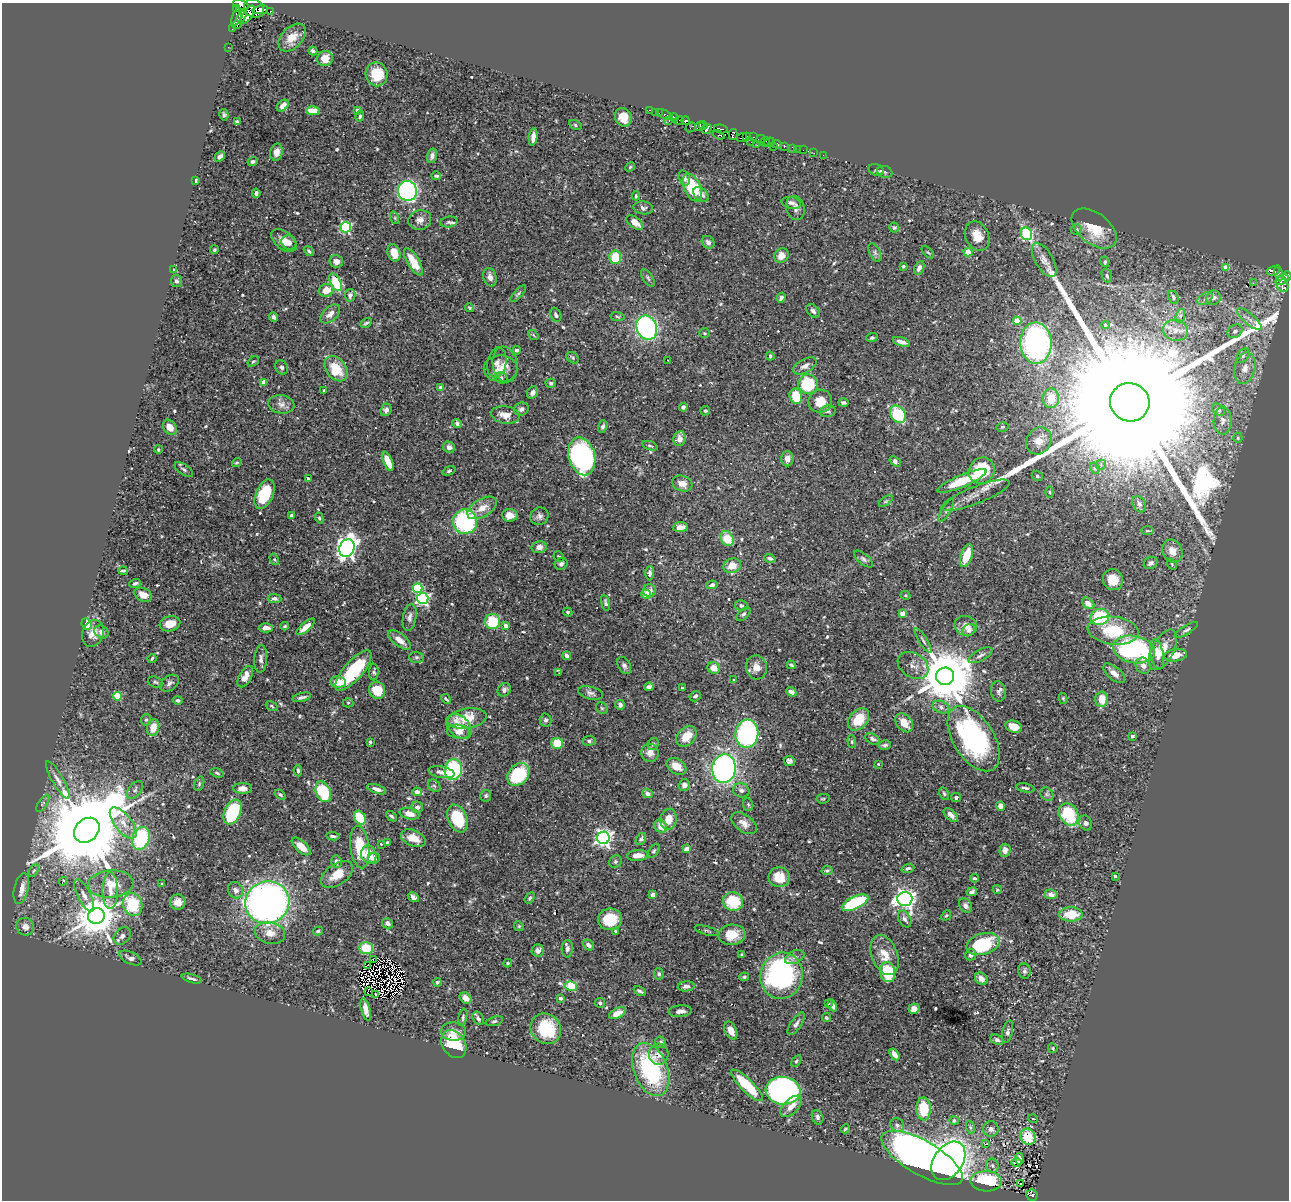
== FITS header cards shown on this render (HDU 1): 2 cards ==
NAXIS1  =                 1287
NAXIS2  =                 1198

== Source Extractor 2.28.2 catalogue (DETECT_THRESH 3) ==
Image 1287 x 1198 px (HDU 1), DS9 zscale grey, 1 PNG px = 1 image px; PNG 1291 x 1202 px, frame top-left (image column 1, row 1198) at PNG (2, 3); each listed source drawn as its Kron ellipse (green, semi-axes under 4 px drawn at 4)
Background 0.226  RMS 0.012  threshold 0.0355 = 3 sigma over >= 5 px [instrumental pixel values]
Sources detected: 604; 7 with non-positive FLUX_AUTO (blend fragments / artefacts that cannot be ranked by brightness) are neither listed nor drawn; of the other 597, the 500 brightest by FLUX_AUTO listed and drawn (97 fainter detections omitted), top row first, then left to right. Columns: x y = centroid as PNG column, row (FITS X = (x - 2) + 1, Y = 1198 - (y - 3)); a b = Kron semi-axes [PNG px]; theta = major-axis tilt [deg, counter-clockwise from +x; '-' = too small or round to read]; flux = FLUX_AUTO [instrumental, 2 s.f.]
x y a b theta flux
241 5 8 4 -17 61
254 8 11 8 -35 1400
237 9 3 2 - 35
260 10 8 4 11 660
270 11 3 3 - 32
248 15 10 5 57 600
241 16 6 4 58 350
236 17 10 4 69 96
237 25 5 3 - 32
232 29 3 2 - 2.7
292 38 16 10 46 9.4
228 47 3 2 - 1.4
313 51 4 3 - 2
325 58 8 7 - 9.6
377 74 12 11 - 25
283 106 7 5 43 4.1
357 110 4 4 - 2
649 110 3 2 - 3.9
313 111 7 4 0 9.1
655 112 2 2 - 1.1
659 113 2 2 - 2.8
665 114 8 3 -23 6.1
224 115 6 4 -76 1.3
360 116 5 4 - 1.3
623 117 9 8 - 9.6
674 118 4 3 - 110
679 120 5 3 - 97
237 121 4 2 - 1.1
669 121 4 2 - 2.9
686 121 4 3 - 150
575 125 6 4 -30 1.3
700 126 5 3 - 68
703 126 4 2 - 27
691 127 5 3 - 6.1
707 129 5 4 - 140
721 129 7 4 -9 47
733 134 5 3 - 89
719 135 6 3 -20 110
747 136 3 2 - 18
533 137 9 4 83 4.8
753 137 3 2 - 6.8
742 138 5 3 - 25
761 139 4 2 - 3.5
751 142 3 2 - 38
765 142 5 2 - 8.5
769 142 5 4 - 17
777 144 5 3 - 30
757 145 2 2 - 2.2
784 146 4 3 - 18
774 147 2 2 - 21
793 148 4 3 - 7.2
798 149 2 2 - 1.1
803 150 2 2 - 1.7
277 152 8 6 77 5.9
814 153 2 2 - 1.9
823 155 3 2 - 1.2
432 156 7 5 76 2.9
220 157 6 4 42 2.4
253 161 5 4 - 1.8
630 167 5 4 - 0.97
876 170 8 5 -19 1.8
885 172 8 6 -17 2
436 176 5 3 - 1.6
684 178 8 5 -73 3.1
196 180 4 2 - 1.1
692 187 15 8 -66 36
408 191 10 9 - 270
256 193 5 3 - 2.5
701 195 9 6 -38 3.7
636 196 4 3 - 0.99
791 203 10 6 -11 3
643 208 10 6 -8 2.4
795 208 12 9 -76 4.3
395 218 6 4 -72 1.2
420 220 11 10 - 5.1
449 222 8 5 7 2
635 222 9 5 -35 7.9
346 227 5 5 - 96
894 228 5 5 - 1
1094 229 26 15 -38 23
1076 230 5 5 - 1.6
1026 234 6 5 - 92
977 236 15 11 -66 11
284 240 15 8 -37 8.9
708 242 7 6 - 3
289 243 8 7 - 3.4
214 250 4 4 - 1.2
309 251 6 3 -40 1.3
928 252 7 3 -44 1
968 252 4 4 - 23
394 253 9 6 -71 11
875 253 10 5 -64 2
781 255 8 7 - 6.2
615 257 7 6 - 18
1044 260 19 9 -59 6.8
336 261 6 6 - 4.2
413 262 15 6 -59 17
1105 262 5 4 - 1.3
903 266 3 3 - 1.3
1226 267 4 3 - 9
919 268 7 5 64 4.4
174 270 4 4 - 0.98
1273 271 6 4 10 37
1278 273 8 4 -80 70
1107 276 7 5 -72 1.8
1287 276 5 3 - 180
490 277 9 6 -74 3.9
648 278 10 5 -57 1.6
1282 280 7 3 32 140
176 281 6 5 - 2
336 282 10 5 -62 40
1253 283 2 2 - 48
1282 284 8 5 -66 100
326 290 8 6 15 8.9
518 294 11 3 47 1.5
350 295 6 5 - 3
1173 297 7 5 -63 1.9
781 298 5 3 - 2.2
1213 298 7 7 - 4.3
1205 299 8 5 31 2.9
469 308 4 3 - 1
813 311 8 5 -45 2.4
330 314 12 7 42 5
556 315 7 5 -66 2.2
1180 316 7 4 71 2.2
273 317 5 4 - 2
617 317 7 4 -8 1.2
1249 319 15 5 -41 4.9
1017 321 4 4 - 18
366 323 6 4 30 1.3
1105 325 4 4 - 1.5
647 328 12 10 -66 150
1175 330 13 10 -12 7.9
1235 331 8 6 32 3.2
705 333 5 4 - 0.98
533 335 6 4 -37 1.1
872 338 6 4 19 1.5
901 342 9 4 -18 4.3
1036 343 21 16 -88 210
517 350 4 3 - 1.5
770 356 4 3 - 1.2
1243 356 8 5 53 2.5
573 358 7 5 -37 1.3
668 360 3 2 - 1.3
253 361 6 4 36 1.1
497 363 15 9 78 4.1
505 364 18 12 -79 7.5
805 366 13 7 28 4.5
282 367 7 6 - 2
1245 368 16 10 77 9.6
336 369 14 10 -53 21
501 369 17 13 -1 9.6
501 378 6 5 - 2.2
263 382 4 4 - 8
551 383 5 4 - 2
808 384 10 9 - 39
441 388 4 3 - 4.1
324 390 3 3 - 1.2
533 392 6 5 - 3.3
796 396 8 6 -78 22
1051 398 10 8 86 12
820 401 12 11 - 13
843 402 5 3 - 1.6
1130 402 20 19 - 140000
281 404 13 9 -8 4.9
683 407 4 4 - 2
521 409 7 6 - 2.7
386 410 6 5 - 2.7
1218 410 7 5 -40 1.9
705 411 5 4 - 1.6
828 411 8 5 13 2.1
898 414 9 7 -54 39
505 415 14 8 -10 8.7
1223 420 14 9 89 5.3
457 423 5 4 - 2.1
170 427 8 6 -54 7.1
603 427 6 4 71 1.9
1002 427 6 4 14 1.1
1238 438 5 4 - 1.2
680 439 7 6 - 5.8
1039 441 14 12 56 10
650 446 8 3 -17 1.2
449 447 6 5 - 3.7
158 449 4 3 - 1.1
582 456 19 13 -75 160
787 459 7 6 - 4.4
388 461 10 4 -66 12
895 461 6 3 -35 3
237 463 5 4 - 0.98
1101 465 5 4 - 1.4
1095 468 6 4 -62 1.1
184 469 11 5 -34 2.2
449 471 6 3 19 1.2
982 471 13 12 - 40
1037 476 6 5 - 1.6
308 479 3 3 - 1.6
962 481 26 6 23 30
682 483 10 7 -19 7.3
1050 492 6 4 -88 1.1
265 494 15 8 65 32
975 495 36 8 21 9.7
886 501 8 4 35 1.2
1139 504 9 6 -61 2.2
482 508 16 9 31 9.5
946 510 13 3 59 1.8
291 515 4 3 - 1.9
510 515 8 6 -5 6.9
539 516 9 8 - 3.1
319 518 5 4 - 1.2
465 522 12 12 - 87
680 527 7 5 3 5.9
1147 531 7 3 0 1.2
727 538 8 6 -57 18
539 547 7 6 - 4.4
347 548 9 7 65 410
1172 551 12 10 -67 8.6
967 556 12 5 70 21
559 557 5 5 - 1
770 558 5 4 - 2.6
274 559 6 4 -59 0.99
864 559 11 5 -40 2.4
1151 563 7 6 - 2.4
561 564 6 5 - 2.1
1172 564 6 4 -51 1.1
732 566 9 7 18 11
123 571 5 2 - 1.5
650 573 7 4 88 2.2
1113 580 10 10 - 12
135 583 6 4 20 1.7
712 585 6 3 11 2
417 588 5 5 - 47
650 591 6 6 - 4
646 594 5 4 - 19
143 595 9 6 -27 8.2
906 595 5 4 - 1
423 598 6 5 - 150
275 599 7 4 -1 2.3
605 603 8 4 -75 1.7
1088 603 7 5 -39 5.5
741 606 6 5 - 1.7
568 612 5 4 - 1.4
903 613 4 4 - 9.4
743 614 9 5 45 1.8
410 617 13 6 80 3.6
1100 617 9 8 - 45
493 622 7 7 - 28
87 624 6 5 - 19
170 624 10 7 15 12
285 626 4 3 - 1.1
506 626 4 3 - 5.5
966 626 11 10 - 6.3
306 627 11 4 40 7.1
266 628 7 4 2 5.3
969 630 7 5 41 3.1
1186 630 13 4 31 1.4
1113 631 25 14 -6 35
101 632 7 6 - 3
93 633 14 10 70 6.7
399 640 13 6 -37 7.7
923 640 14 3 -58 2.1
1134 649 21 13 -11 110
1163 650 22 11 62 15
1157 654 15 6 -78 7.7
981 655 13 5 28 3.1
1176 655 11 6 10 11
567 656 4 3 - 2.9
417 657 7 5 -1 1.7
152 658 4 3 - 1.1
261 659 14 6 86 3.6
624 665 9 6 -59 2.4
791 665 4 2 - 1.1
913 665 16 12 -33 7.2
1143 666 8 7 - 4.6
756 667 12 10 -74 7
714 668 6 5 - 8.8
353 671 25 9 49 46
374 672 8 5 89 1.8
559 673 4 3 - 3.6
1114 673 13 6 -39 5.1
945 676 9 8 - 6500
245 677 12 6 61 6.1
734 680 3 3 - 0.98
155 682 8 5 -19 1.7
338 682 8 5 -9 13
169 683 10 7 37 3.1
649 687 5 4 - 2.2
682 688 3 3 - 1.4
377 690 9 8 - 19
504 690 7 6 - 2.4
998 691 10 7 -80 3
791 692 5 4 - 4.9
590 693 13 6 -14 3.1
117 696 4 4 - 30
695 696 6 5 - 2.3
302 697 9 4 14 2.3
1063 698 5 4 - 1.1
446 699 6 3 -42 1.5
1102 699 7 6 - 10
178 700 4 4 - 1.6
348 703 5 4 - 1
620 705 5 4 - 3
272 706 6 4 -30 1.1
941 707 9 6 -22 2.7
602 708 6 5 - 1.3
467 718 20 10 9 21
859 719 12 9 51 22
146 720 6 5 - 1.2
546 720 6 6 - 2.2
904 723 10 7 -50 10
459 726 15 10 -44 12
153 727 8 6 77 9.4
1014 727 8 6 -17 8.6
458 732 12 7 -9 4.7
747 734 14 11 84 120
686 736 11 8 45 15
1132 736 3 3 - 3.8
873 739 8 5 -28 2.9
974 739 36 20 -58 140
589 741 6 5 - 1.7
370 742 3 3 - 1.2
852 742 6 4 -85 1.2
557 743 6 5 - 19
653 744 6 5 - 1.7
885 745 6 5 - 2
650 753 9 8 - 5.9
789 761 5 5 - 2.1
878 764 3 3 - 1.1
677 766 10 7 -32 9.6
724 769 14 12 83 230
298 770 6 3 -84 1.8
453 770 10 8 80 69
442 772 13 5 -10 4.3
217 773 7 4 -17 1.4
518 774 13 9 48 52
58 780 21 5 -60 5.5
199 784 7 5 72 1.4
684 785 6 5 - 3.4
434 786 7 5 -44 1.7
243 788 9 5 -1 5.3
1025 788 9 3 -11 1.8
377 789 10 4 -19 4.1
135 790 10 6 50 2.4
741 790 8 7 - 2.9
323 792 11 7 -66 44
417 792 4 3 - 7.4
648 794 5 4 - 2.4
944 794 7 4 -63 1.3
1047 794 7 6 - 2
280 795 6 3 -38 1.4
486 796 6 5 - 1.7
956 798 5 4 - 1.5
823 799 7 4 7 1.1
43 803 10 4 58 1.6
748 805 6 5 - 1.3
1001 806 4 4 - 5.6
417 807 6 5 - 3.1
232 812 13 8 66 62
409 814 10 5 -14 6.4
1069 814 12 9 -60 38
951 815 9 5 -43 4.9
391 816 6 3 -38 1.4
360 818 7 5 -58 26
458 818 14 9 -65 38
669 819 10 8 80 11
123 823 19 8 -52 11
744 823 14 8 -36 6.1
1086 823 7 6 - 2.7
661 826 7 6 - 8
87 830 14 11 43 18000
333 836 7 3 -7 1.8
141 838 12 8 69 62
413 838 13 8 -23 10
603 838 6 6 - 340
641 839 6 4 59 1.8
387 843 4 3 - 1.2
381 844 3 3 - 1.2
301 846 11 5 -42 9.4
360 847 21 9 -83 27
687 849 4 4 - 8.8
1005 850 6 5 - 3.4
654 851 8 4 52 1.6
369 855 9 7 -71 13
638 855 11 5 4 6.6
374 858 6 5 - 2.6
337 862 6 5 - 2.8
615 862 6 6 - 1.9
908 868 6 4 19 1.8
34 870 7 4 59 1.2
827 871 6 4 10 1.8
337 874 18 10 35 13
1115 876 3 3 - 1.2
779 877 10 10 - 16
974 878 4 3 - 1.3
63 881 4 3 - 5.3
111 884 23 13 4 18
162 884 3 2 - 0.97
21 889 16 7 77 7.6
236 890 8 7 - 3.4
997 890 5 4 - 1.1
110 891 18 7 -90 9.1
972 892 5 4 - 2.2
1051 894 6 5 - 3.9
84 895 18 6 -63 5.8
653 895 4 4 - 9.5
413 897 6 4 -32 3.1
530 898 6 4 53 1.6
905 899 7 7 - 450
178 902 8 7 - 6.3
267 902 22 21 - 460
733 902 10 9 - 29
855 903 14 6 25 68
133 904 12 9 -70 39
965 906 7 6 - 2.9
1071 914 12 7 0 19
946 915 5 4 - 1.1
96 916 8 8 - 2700
610 919 12 11 - 24
905 919 9 6 -62 3
388 923 5 5 - 2.6
519 926 5 4 - 1
25 927 9 8 - 4.7
318 931 5 3 - 1.3
616 931 4 2 - 0.99
707 931 13 3 -16 1.5
270 933 15 10 -13 8
732 935 13 10 6 14
122 936 10 7 46 3.1
983 944 17 10 15 48
588 945 6 4 -38 2.7
366 948 7 6 - 22
567 949 8 5 89 2.4
538 950 6 6 - 3.6
742 954 4 3 - 1.1
885 955 21 13 -68 13
971 955 6 5 - 3.5
795 957 10 6 24 3.6
130 958 12 6 -25 3.5
373 960 2 2 - 1
508 963 4 3 - 0.98
368 965 4 2 - 1.1
1024 971 8 6 -79 2.4
888 972 10 7 -81 37
659 974 5 5 - 1.6
782 976 23 21 73 160
744 977 5 4 - 1.3
192 979 10 3 -16 2.2
981 979 7 5 -41 4.4
437 982 4 3 - 2.4
571 986 6 4 -12 49
686 986 8 5 6 3.1
368 991 4 2 - 1.3
640 991 6 3 -28 1.8
376 994 3 2 - 1.3
465 998 6 5 - 4.1
560 998 3 3 - 3.5
600 1003 5 4 - 2
829 1003 3 2 - 1.2
832 1005 6 4 -66 3.1
914 1009 5 5 - 4.6
366 1010 11 4 -75 5.5
680 1011 11 5 4 3.9
618 1013 9 5 24 7
463 1017 9 4 77 1.4
826 1017 4 3 - 1.6
478 1018 7 5 -59 2.4
494 1021 9 4 18 1.6
796 1024 13 5 56 2.8
546 1029 16 14 -46 36
731 1030 9 5 -64 6.8
454 1032 12 9 -3 5.5
1008 1032 11 5 77 2.7
997 1040 7 5 -24 1.9
661 1042 6 5 - 2
454 1044 15 11 -55 34
1053 1048 5 4 - 1.1
659 1054 10 10 - 5.8
894 1054 6 4 -57 5.4
796 1061 6 4 58 1.3
651 1070 27 17 -68 91
747 1085 21 6 -45 29
783 1091 17 14 -7 300
791 1106 13 7 45 6.9
924 1109 11 7 -88 28
818 1117 7 5 -69 2.4
1033 1119 5 3 - 1.1
954 1120 5 4 - 2.3
897 1125 7 6 - 2.8
970 1127 7 4 -72 1.5
845 1129 5 4 - 1.1
991 1129 7 7 - 3.4
1028 1137 8 7 - 21
986 1144 3 2 - 5.5
922 1158 46 17 -30 930
1019 1158 6 3 -80 2.4
948 1161 21 14 56 400
1017 1163 5 3 - 2.7
992 1166 7 6 - 2.3
986 1181 16 10 -3 43
1021 1184 3 3 - 1.8
1032 1195 5 5 - 25
At the frame edge (FLAGS 8, measured only in part): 2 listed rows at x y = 241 5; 1287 276
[97 fainter detections neither listed nor drawn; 7 non-positive-flux detections neither listed nor drawn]